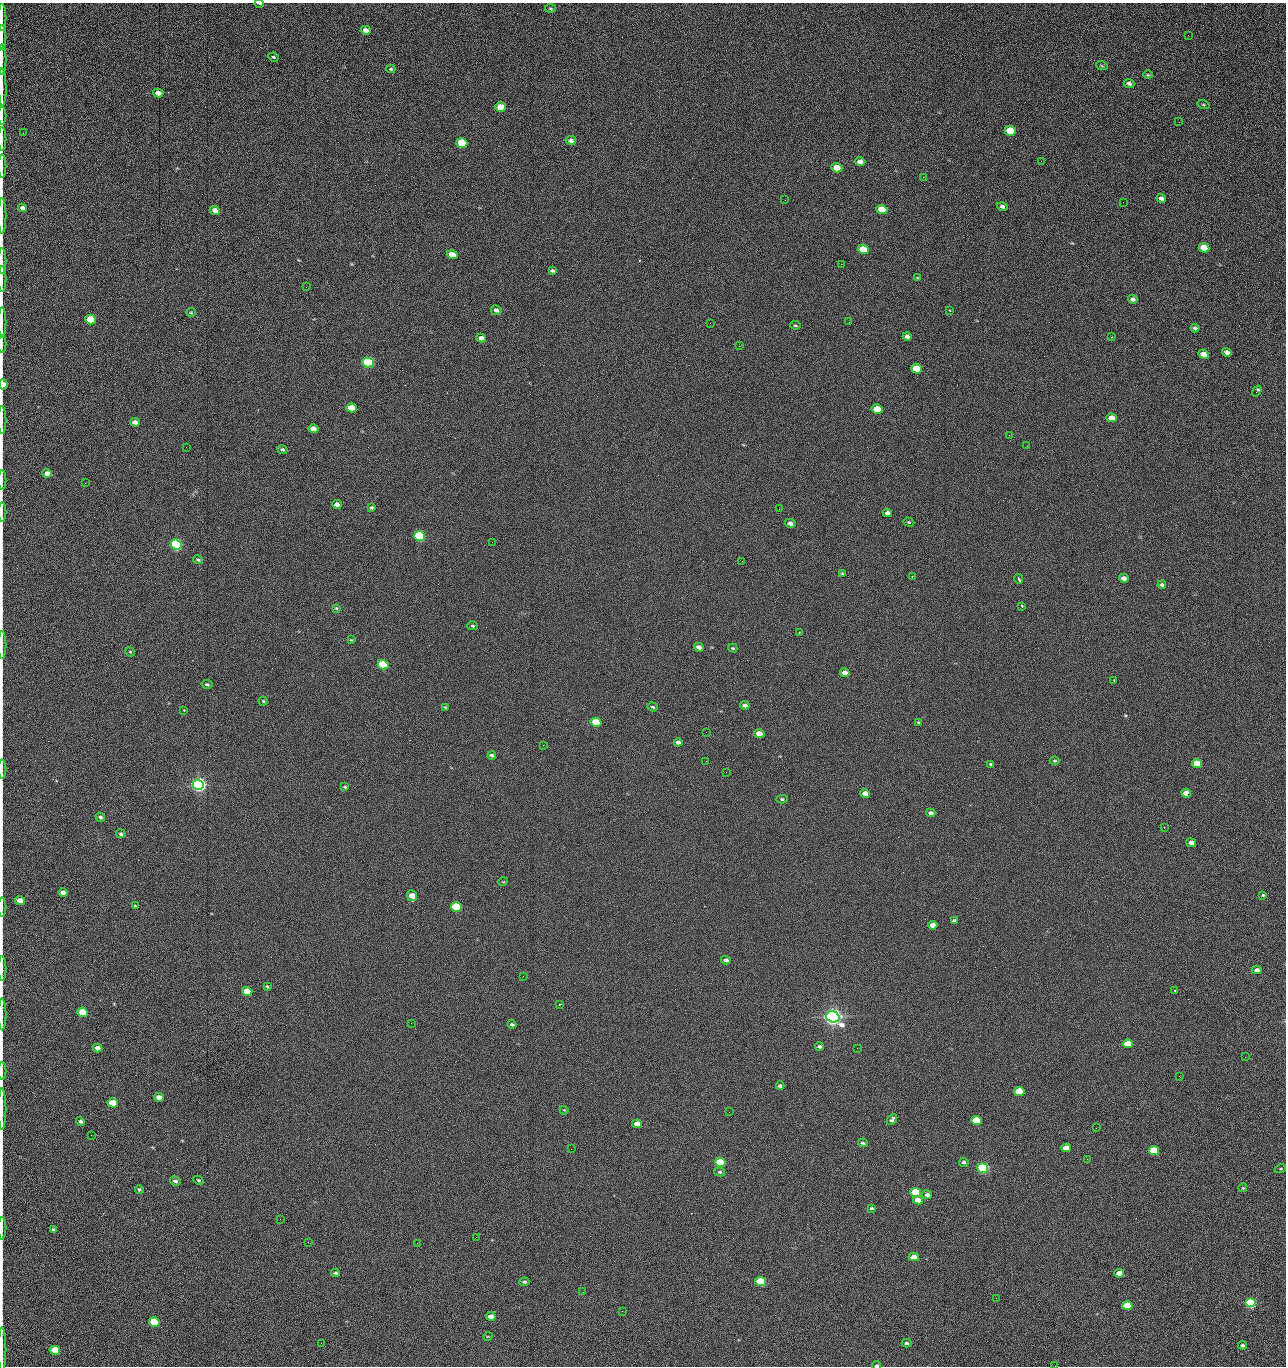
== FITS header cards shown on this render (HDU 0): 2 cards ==
NAXIS1  =                 1284 /fastest changing axis
NAXIS2  =                 1364 /next to fastest changing axis

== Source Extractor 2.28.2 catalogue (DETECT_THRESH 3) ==
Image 1284 x 1364 px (HDU 0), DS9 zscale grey, 1 PNG px = 1 image px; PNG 1288 x 1368 px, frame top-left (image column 1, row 1364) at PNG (2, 3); each listed source drawn as its Kron ellipse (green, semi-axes under 4 px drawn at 4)
Background 135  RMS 15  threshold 44.7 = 3 sigma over >= 5 px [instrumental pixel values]
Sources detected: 224; all 224 listed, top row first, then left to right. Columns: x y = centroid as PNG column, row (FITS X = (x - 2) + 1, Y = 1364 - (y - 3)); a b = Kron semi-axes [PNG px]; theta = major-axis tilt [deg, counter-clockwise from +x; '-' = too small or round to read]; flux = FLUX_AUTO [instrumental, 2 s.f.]
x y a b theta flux
259 3 4 2 - 1.5e+03
550 8 5 3 - 1.1e+03
2 17 14 2 90 2.2e+03
366 30 5 4 - 4.9e+03
1188 35 2 2 - 1.5e+03
2 37 12 2 90 2.5e+03
273 57 5 3 - 1.3e+03
2 60 15 2 90 2.9e+03
1102 66 6 3 -19 1.1e+03
391 69 4 4 - 1.3e+03
1148 75 4 3 - 9.7e+02
1129 83 5 4 - 3.0e+03
2 87 19 2 -89 3.4e+03
158 93 5 4 - 8.0e+03
1203 105 6 4 -19 1.2e+03
501 107 5 4 - 2.3e+04
2 116 9 2 90 1.4e+03
1179 122 2 2 - 1.1e+03
1010 131 6 4 -20 4.3e+04
23 133 2 2 - 3.8e+02
2 139 12 2 90 1.9e+03
571 140 5 4 - 3.4e+03
462 143 5 4 - 5.3e+04
1041 161 2 2 - 1.9e+03
860 162 5 4 - 6.0e+03
2 166 11 2 90 1.7e+03
837 168 5 4 - 1.6e+04
923 177 2 2 - 1.8e+04
1161 198 5 4 - 3.4e+03
785 200 2 2 - 5.9e+02
1123 202 2 2 - 5.9e+02
1002 206 5 4 - 2.7e+03
23 208 4 4 - 4.9e+03
882 209 5 4 - 2.8e+04
215 210 5 4 - 6.0e+03
2 216 18 2 90 2.9e+03
1204 248 5 4 - 2.4e+04
863 249 5 4 - 4.1e+04
452 255 5 4 - 1.9e+04
2 261 13 2 90 2.4e+03
841 264 2 2 - 2.7e+04
552 271 4 3 - 1.7e+03
918 278 4 3 - 9.2e+02
2 279 13 2 90 2.2e+03
306 287 2 2 - 6.1e+02
1133 299 5 4 - 2.7e+03
496 310 5 5 - 2.9e+03
950 310 3 2 - 1.1e+03
191 312 5 4 - 1.1e+03
91 320 5 4 - 5.1e+04
2 322 15 2 90 2.6e+03
849 322 2 2 - 7.4e+02
710 323 2 2 - 3.4e+03
795 325 5 3 - 1.2e+03
1195 328 4 3 - 2.1e+03
907 336 4 4 - 3.7e+03
1111 337 3 3 - 8.0e+02
481 338 5 4 - 4.9e+03
2 344 9 2 90 1.4e+03
739 346 2 2 - 5.5e+02
1227 352 5 4 - 4.3e+03
1203 354 5 4 - 9.9e+03
368 362 5 5 - 1.6e+05
917 369 5 4 - 3.9e+04
3 384 5 4 - 1.0e+04
1257 391 6 3 55 2.6e+03
351 408 5 4 - 2.0e+04
877 409 5 4 - 3.3e+04
1112 418 5 4 - 9.8e+03
2 420 14 2 90 2.2e+03
135 422 5 4 - 4.7e+03
313 429 5 4 - 9.4e+03
1009 435 2 2 - 3.4e+03
1027 446 2 2 - 5.7e+02
186 447 2 2 - 3.0e+03
282 449 5 4 - 1.8e+03
47 473 5 4 - 5.7e+03
2 480 10 2 90 1.6e+03
85 483 3 2 - 1.0e+03
337 504 5 4 - 5.2e+03
372 508 3 3 - 1.6e+03
779 509 2 2 - 4.8e+02
2 512 9 2 90 1.5e+03
887 513 4 4 - 3.4e+03
909 522 5 4 - 1.2e+03
790 523 5 4 - 5.0e+03
419 536 5 5 - 1.9e+05
492 542 2 2 - 2.6e+03
176 545 5 5 - 3.2e+05
198 560 5 4 - 1.6e+03
742 561 3 2 - 7.9e+02
842 573 4 3 - 9.8e+02
912 576 3 2 - 5.6e+02
1124 578 5 4 - 5.1e+03
1019 579 5 3 - 2.0e+03
1162 585 4 3 - 2.2e+03
1022 606 3 3 - 2.0e+03
336 608 4 3 - 9.8e+02
472 626 5 4 - 1.6e+03
800 632 4 2 - 7.3e+02
351 640 4 3 - 1.1e+03
2 645 14 2 90 2.3e+03
699 647 5 4 - 5.2e+03
733 648 5 3 - 1.2e+03
130 652 5 4 - 1.1e+03
383 665 5 4 - 9.0e+04
845 673 5 4 - 7.5e+03
1114 680 2 2 - 8.2e+02
207 684 5 4 - 1.7e+03
263 701 4 4 - 1.2e+03
745 705 4 4 - 4.0e+03
445 707 4 3 - 8.7e+02
653 707 5 4 - 1.3e+03
184 710 3 2 - 8.8e+02
596 722 5 4 - 4.9e+04
919 722 4 3 - 1.1e+03
706 732 2 2 - 6.0e+02
759 734 5 4 - 1.4e+04
678 742 4 4 - 3.5e+03
543 745 2 2 - 3.4e+03
492 755 4 3 - 2.3e+03
706 761 2 2 - 2.0e+03
1055 761 5 3 - 1.2e+03
990 764 3 3 - 3.2e+03
1197 764 5 4 - 2.7e+04
2 769 9 2 90 1.5e+03
726 772 2 2 - 2.5e+03
198 785 6 5 - 6.9e+05
345 787 3 3 - 1.3e+03
865 793 5 4 - 6.0e+03
1186 793 5 4 - 1.2e+04
782 799 5 4 - 1.5e+03
931 813 4 4 - 3.9e+03
100 817 5 4 - 2.1e+03
1164 827 2 2 - 7.3e+02
121 834 5 4 - 2.1e+03
1191 843 5 4 - 5.8e+03
503 882 5 3 - 7.3e+02
63 893 4 4 - 5.6e+03
1263 895 3 3 - 1.1e+03
412 896 5 5 - 1.3e+04
20 901 5 4 - 9.9e+03
135 906 4 3 - 8.7e+02
2 907 9 2 90 1.5e+03
456 907 5 4 - 1.2e+05
954 921 4 3 - 2.7e+03
933 925 4 4 - 9.3e+03
726 960 4 4 - 3.6e+03
2 969 12 2 90 2.0e+03
1257 970 5 4 - 4.3e+03
523 976 3 2 - 2.2e+03
267 987 4 3 - 1.2e+03
247 991 5 4 - 3.3e+04
1175 991 3 2 - 1.1e+03
560 1004 3 2 - 8.8e+02
83 1012 5 4 - 5.3e+04
2 1014 16 2 90 2.8e+03
833 1017 6 5 - 1.0e+06
411 1023 2 2 - 5.4e+03
512 1024 4 3 - 2.0e+03
1128 1044 5 4 - 2.9e+04
819 1047 4 3 - 2.2e+03
97 1048 5 4 - 6.4e+03
857 1048 2 2 - 1.3e+03
1245 1057 2 2 - 1.9e+03
2 1071 9 2 90 1.2e+03
1179 1076 3 2 - 2.7e+03
780 1086 4 3 - 2.1e+03
1019 1091 5 4 - 4.7e+04
159 1097 5 4 - 7.3e+03
112 1103 5 4 - 3.1e+04
2 1109 20 2 90 3.5e+03
564 1110 4 3 - 8.6e+02
729 1112 2 2 - 8.6e+02
892 1120 6 4 50 2.6e+03
976 1120 5 4 - 4.4e+04
81 1121 4 4 - 2.1e+03
637 1124 5 4 - 8.6e+03
1096 1128 2 2 - 3.9e+02
91 1135 2 2 - 2.4e+03
863 1143 5 3 - 1.8e+03
1066 1148 5 4 - 1.7e+04
571 1149 2 2 - 8.9e+02
1154 1150 5 4 - 5.8e+04
1087 1159 3 2 - 1.4e+03
720 1162 5 4 - 7.8e+04
964 1162 5 4 - 2.2e+03
983 1168 5 4 - 2.7e+05
1280 1169 5 3 - 8.9e+02
720 1172 5 4 - 1.7e+03
198 1180 5 4 - 1.4e+03
175 1181 5 4 - 2.7e+03
1243 1188 4 3 - 1.0e+03
139 1189 4 4 - 1.6e+03
916 1193 5 4 - 8.4e+04
927 1195 5 4 - 3.7e+03
918 1200 5 4 - 9.5e+03
871 1208 3 3 - 1.3e+03
280 1219 2 2 - 2.1e+03
2 1228 11 2 90 1.8e+03
53 1230 4 3 - 2.2e+03
476 1237 2 2 - 7.1e+03
308 1242 2 2 - 1.9e+03
417 1243 2 2 - 5.4e+03
914 1257 5 4 - 8.9e+03
335 1273 4 3 - 1.7e+03
1119 1273 5 4 - 1.4e+04
761 1281 5 4 - 8.0e+04
524 1282 5 4 - 2.0e+03
583 1292 2 2 - 5.1e+02
996 1298 2 2 - 2.8e+03
1250 1303 5 4 - 1.9e+05
1127 1306 5 4 - 4.6e+04
622 1311 3 2 - 8.7e+02
491 1316 5 4 - 7.7e+03
154 1322 5 4 - 1.0e+05
488 1336 5 3 - 7.3e+02
321 1343 2 2 - 1.4e+03
906 1343 5 3 - 1.9e+03
1243 1345 4 3 - 3.2e+03
2 1349 22 2 90 3.6e+03
55 1350 5 4 - 5.5e+04
876 1365 4 3 - 2.3e+03
1055 1366 2 2 - 2.1e+03
At the frame edge (FLAGS 8, measured only in part): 28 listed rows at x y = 259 3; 2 17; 2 37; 2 60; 2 87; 2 116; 2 139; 2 166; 2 216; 2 261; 2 279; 2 322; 2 344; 3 384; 2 420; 2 480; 2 512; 2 645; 2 769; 2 907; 2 969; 2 1014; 2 1071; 2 1109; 2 1228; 2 1349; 876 1365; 1055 1366

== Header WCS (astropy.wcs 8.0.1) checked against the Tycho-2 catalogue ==
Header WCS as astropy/WCSLIB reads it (CRVAL/CRPIX/CD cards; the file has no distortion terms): RA---TAN/DEC--TAN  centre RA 15:41:42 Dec +51:58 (235.42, +51.97 deg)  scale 1.26 arcsec/px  FOV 26.9' x 28.5'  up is +92 deg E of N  parity flipped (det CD > 0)
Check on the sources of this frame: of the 60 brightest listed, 11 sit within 2.0 arcsec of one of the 12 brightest Tycho-2 stars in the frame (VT <= 12.29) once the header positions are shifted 0.69 arcsec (0.21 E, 0.66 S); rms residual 1.21 arcsec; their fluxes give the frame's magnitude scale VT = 24.55 - 2.5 log10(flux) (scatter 0.17 mag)
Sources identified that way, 11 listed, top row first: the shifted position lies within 2.0 arcsec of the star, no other Tycho-2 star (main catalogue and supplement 1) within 4.0 arcsec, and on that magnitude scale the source's flux lands within +1.5 / -3 mag of the star's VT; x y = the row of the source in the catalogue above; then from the Tycho-2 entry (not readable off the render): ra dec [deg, ICRS J2000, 3 dp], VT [Tycho-2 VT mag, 2 dp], TYC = Tycho-2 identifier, HIP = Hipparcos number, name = IAU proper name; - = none
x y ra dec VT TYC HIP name
368 362 235.614 +52.064 11.61 3489-1132-1 - -
419 536 235.514 +52.049 11.19 3489-1407-1 - -
176 545 235.515 +52.133 11.12 3489-1380-1 - -
198 785 235.378 +52.130 9.31 3489-1322-1 76850 -
456 907 235.303 +52.042 11.52 3489-958-1 - -
833 1017 235.232 +51.912 9.59 3489-824-1 - -
983 1168 235.143 +51.862 10.97 3489-1016-1 - -
916 1193 235.131 +51.886 12.29 3489-908-1 - -
761 1281 235.084 +51.941 11.45 3489-1346-1 - -
1250 1303 235.062 +51.771 11.53 3489-1453-1 - -
154 1322 235.075 +52.152 11.74 3489-912-1 - -